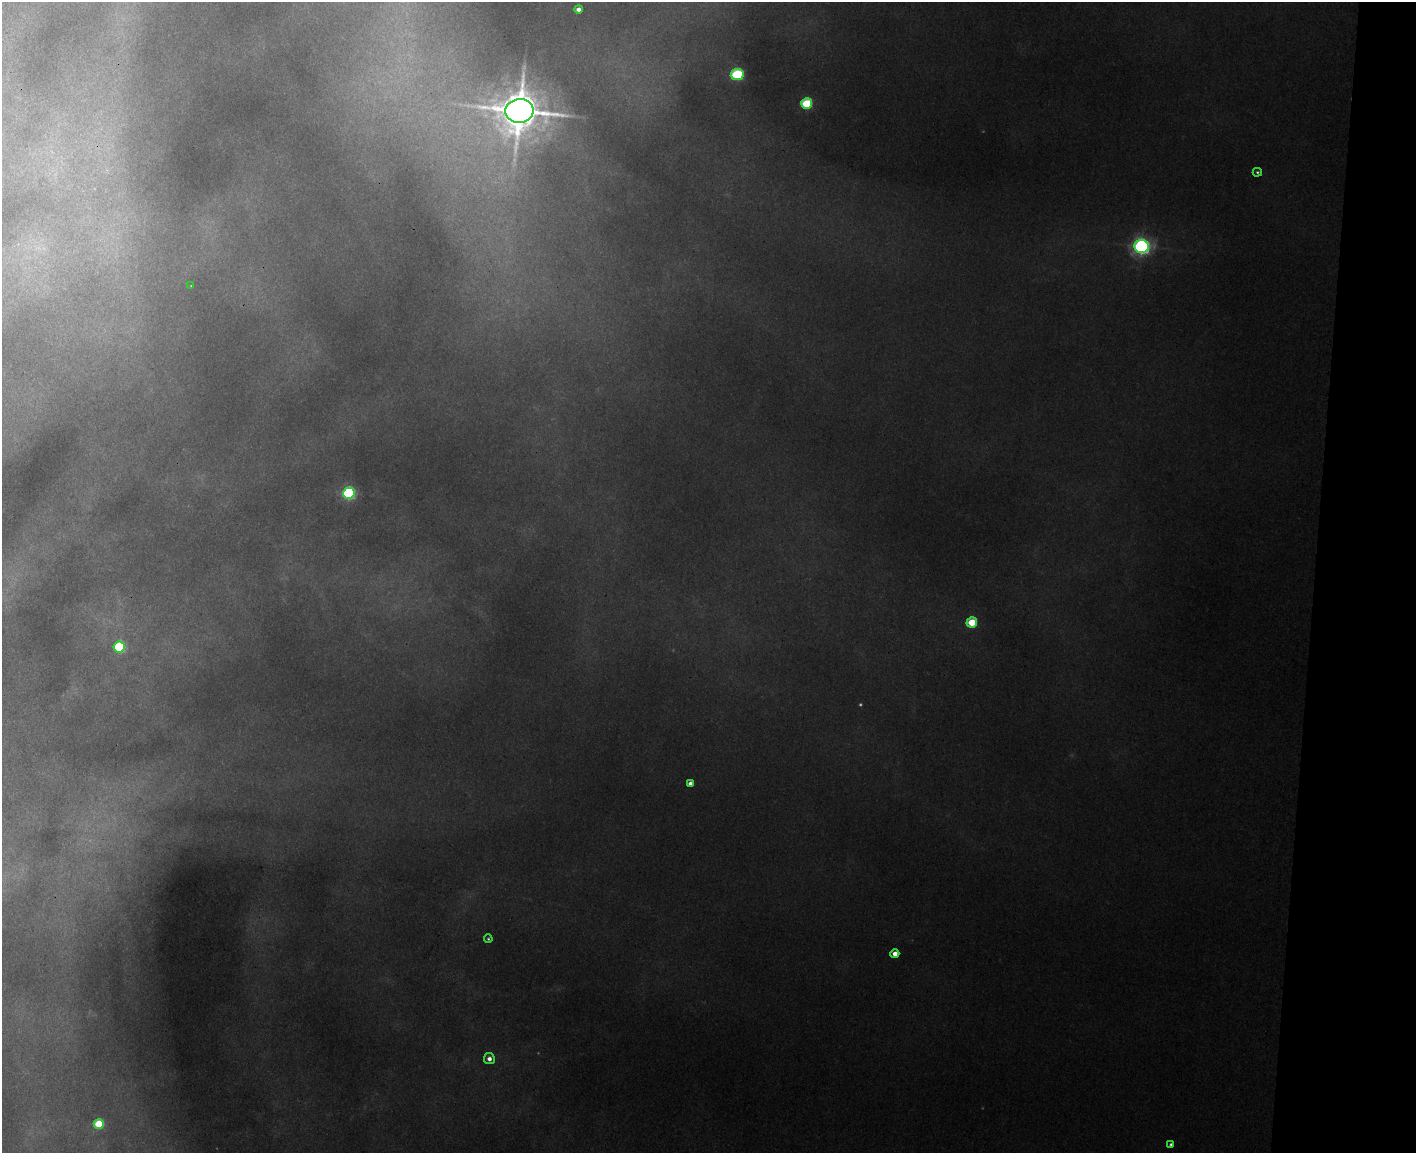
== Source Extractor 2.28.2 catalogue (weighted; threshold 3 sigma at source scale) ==
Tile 6 of 3 x 4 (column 3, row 2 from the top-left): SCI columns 3117-4530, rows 2320-3470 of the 4707 x 4636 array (HDU 1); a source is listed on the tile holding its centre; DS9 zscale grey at full resolution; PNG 1418 x 1155 px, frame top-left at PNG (2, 2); each listed source drawn as its Kron ellipse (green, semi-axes under 4 px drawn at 4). Shown black and unused: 7% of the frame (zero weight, under 3 of 4 exposures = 6% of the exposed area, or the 3 px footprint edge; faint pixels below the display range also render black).
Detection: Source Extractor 2.28.2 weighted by HDU 2 'WHT'; one run over the whole footprint, this tile lists its part. Background 0.0941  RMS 0.008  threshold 0.0361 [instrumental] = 3 sigma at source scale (4.5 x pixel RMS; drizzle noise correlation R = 1.50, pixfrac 1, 0.05/0.05 arcsec/px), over >= 5 px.
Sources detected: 19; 3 too faint to see at this stretch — neither listed nor drawn; the other 16 listed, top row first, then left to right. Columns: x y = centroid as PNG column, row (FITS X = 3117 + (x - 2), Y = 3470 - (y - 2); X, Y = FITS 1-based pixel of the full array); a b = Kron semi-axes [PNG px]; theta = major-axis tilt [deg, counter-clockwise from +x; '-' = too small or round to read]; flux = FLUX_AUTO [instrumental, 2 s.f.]
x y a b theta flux
578 9 4 4 - 4.7
737 74 6 5 - 95
807 104 5 5 - 72
519 111 14 12 5 3200
1257 172 4 4 - 1.3
1142 246 7 6 - 370
191 286 2 2 - 0.47
349 493 6 5 - 150
972 622 5 5 - 35
119 647 5 5 - 87
690 783 4 4 - 3.6
488 939 4 3 - 1
895 954 4 4 - 8.4
489 1059 5 5 - 5.1
99 1124 5 5 - 45
1171 1144 4 4 - 2.1